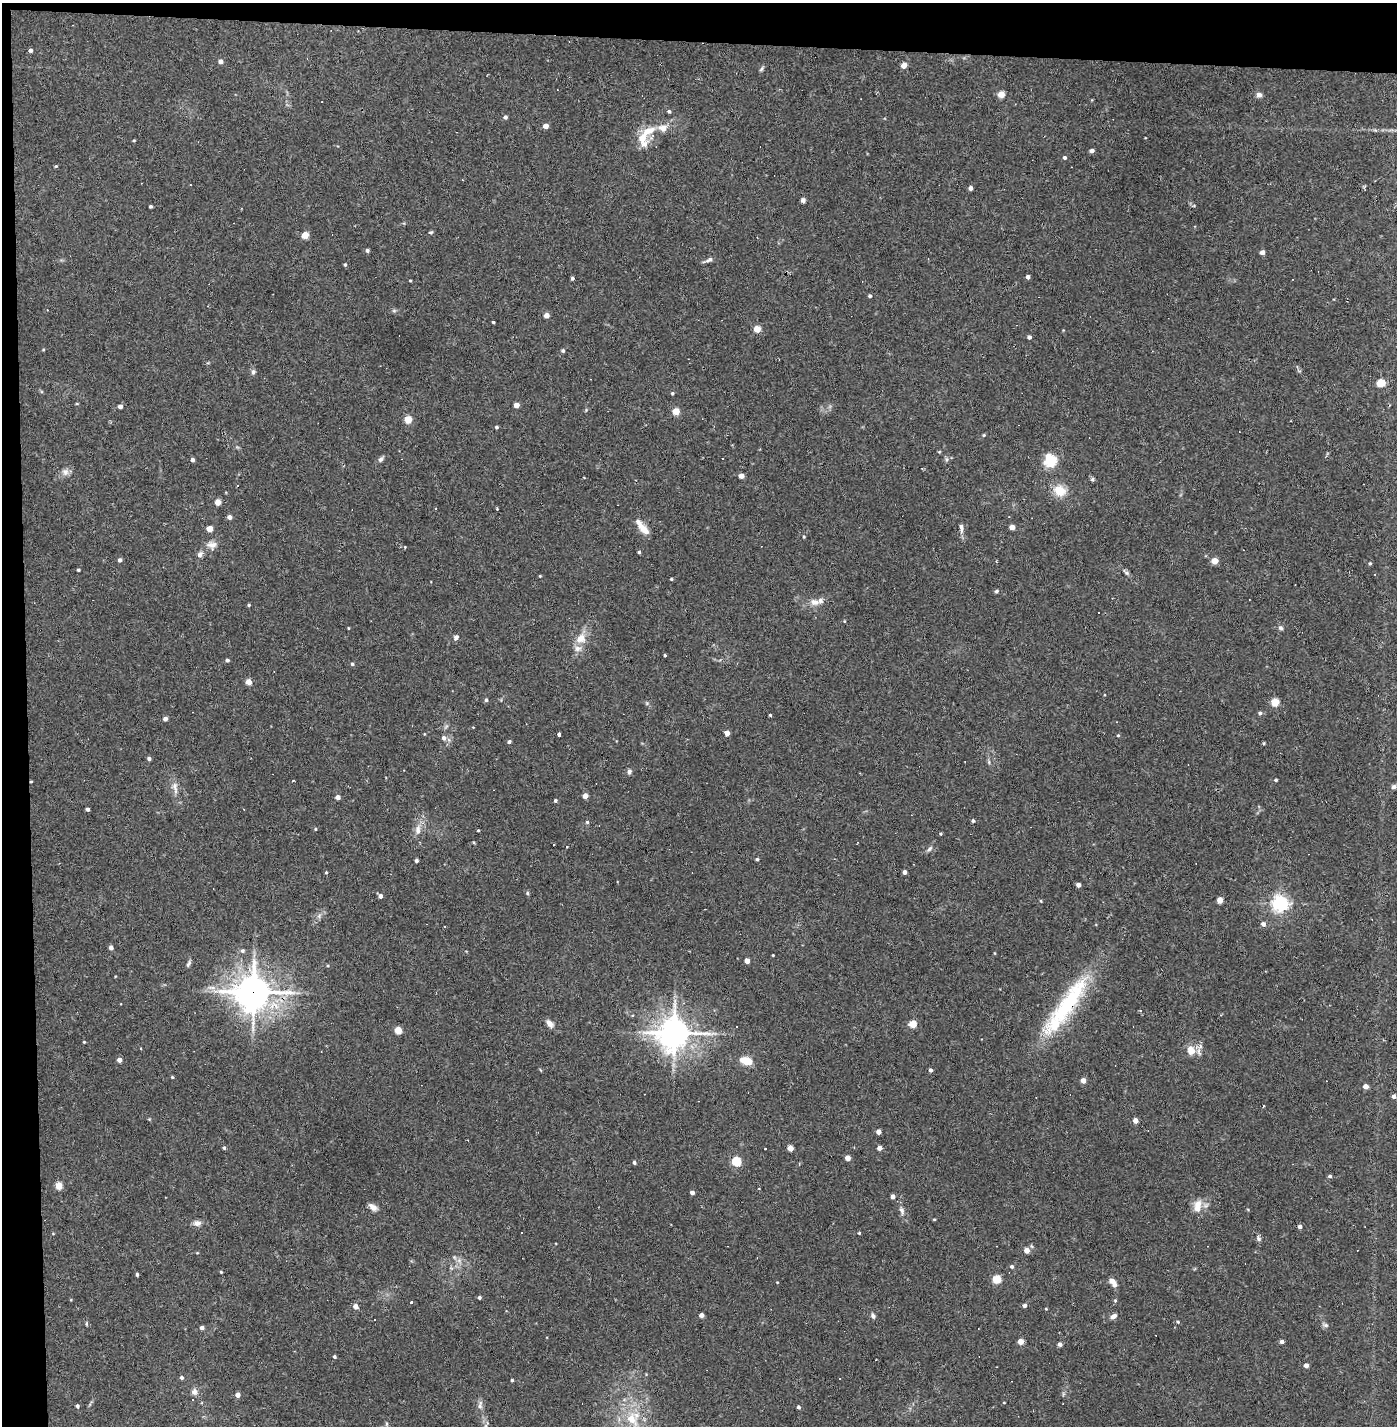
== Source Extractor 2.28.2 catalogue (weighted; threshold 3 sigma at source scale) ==
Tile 1 of 3 x 3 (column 1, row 1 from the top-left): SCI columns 57-1451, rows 2849-4272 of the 4297 x 4272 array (HDU 1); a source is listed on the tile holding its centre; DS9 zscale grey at full resolution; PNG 1399 x 1428 px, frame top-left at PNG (2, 3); no overlay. Shown black and unused: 5% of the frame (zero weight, under 2 of 3 exposures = <1% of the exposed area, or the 3 px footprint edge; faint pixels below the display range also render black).
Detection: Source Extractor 2.28.2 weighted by HDU 2 'WHT'; one run over the whole footprint, this tile lists its part. Background 0.0582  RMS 0.0052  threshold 0.0234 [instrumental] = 3 sigma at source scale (4.5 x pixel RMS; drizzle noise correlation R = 1.50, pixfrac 1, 0.05/0.05 arcsec/px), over >= 5 px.
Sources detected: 225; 9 cosmic-ray / hot-pixel residue — not listed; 8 inside a brighter listed object's ellipse — not listed separately; the other 208 listed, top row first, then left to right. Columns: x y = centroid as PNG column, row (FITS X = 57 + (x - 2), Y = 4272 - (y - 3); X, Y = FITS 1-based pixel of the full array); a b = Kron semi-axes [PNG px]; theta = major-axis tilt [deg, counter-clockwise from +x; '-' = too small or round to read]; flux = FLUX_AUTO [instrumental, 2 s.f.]
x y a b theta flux
30 50 4 4 - 1.5
220 61 5 4 - 2.4
904 65 4 4 - 5.5
761 69 9 4 54 0.94
1001 94 5 4 - 8.9
1259 95 7 6 - 1.8
669 111 5 4 - 0.9
505 117 5 5 - 1.3
546 126 4 4 - 3.9
1376 130 5 4 - 1
649 131 21 10 20 8.5
134 140 4 3 - 0.48
644 144 15 10 37 4.3
1092 151 4 4 - 2
1064 158 4 4 - 1
56 166 5 4 - 0.56
970 188 4 4 - 2.6
803 200 4 4 - 2.8
151 206 3 3 - 0.79
431 232 6 4 14 0.67
305 235 4 4 - 10
367 250 4 4 - 1.2
1262 252 4 4 - 3.2
708 260 14 4 23 1.7
345 265 4 4 - 0.68
1028 277 4 4 - 1.7
572 278 4 3 - 1.1
410 281 4 3 - 0.44
870 296 4 3 - 0.89
394 311 7 4 0 0.86
546 315 4 4 - 3.9
493 322 3 3 - 0.63
757 329 4 4 - 9.5
1029 337 4 4 - 1.6
43 350 5 3 - 0.45
563 351 4 4 - 0.98
253 372 6 5 - 1.2
1381 383 5 5 - 19
672 393 4 4 - 0.78
516 405 4 4 - 4.5
120 406 4 4 - 2.3
586 410 4 4 - 0.53
676 411 4 4 - 11
408 419 5 5 - 12
496 427 4 3 - 0.88
984 435 4 4 - 0.53
381 459 8 5 56 1.3
947 459 6 4 72 0.88
192 460 4 4 - 1.5
1050 460 15 14 - 11
65 472 10 9 - 2.6
741 476 4 4 - 3.7
584 477 4 2 - 0.33
1092 479 6 4 -15 0.94
1060 490 16 13 -23 8.5
218 502 4 4 - 6.5
497 509 3 3 - 0.4
229 517 4 4 - 2.7
1012 527 4 4 - 4.5
961 528 15 5 -86 2.1
210 529 4 4 - 7.1
644 530 17 9 -41 4.5
804 537 5 4 - 0.61
212 545 15 12 -8 4
405 547 3 3 - 0.38
639 552 3 3 - 0.76
200 554 9 6 56 2
120 560 5 4 - 1.4
1214 561 4 4 - 8.3
1370 563 4 4 - 0.73
78 570 3 3 - 0.74
1126 573 11 5 -41 1.3
540 576 3 3 - 0.49
671 579 3 3 - 0.57
996 591 6 4 28 0.82
815 602 13 9 -9 3.7
249 605 4 4 - 0.63
844 621 4 3 - 0.39
348 628 3 3 - 0.44
1281 628 7 6 - 1.2
456 637 6 5 - 1.7
581 638 16 13 40 6.8
665 655 3 3 - 0.84
227 660 4 4 - 1.3
352 664 4 4 - 0.73
248 682 4 4 - 7.1
1104 695 3 2 - 0.35
486 700 4 4 - 1.1
1275 702 5 5 - 17
1260 713 5 5 - 1
770 715 3 3 - 0.57
165 719 4 4 - 2.3
727 733 4 4 - 4.3
559 734 4 3 - 3.9
1118 735 4 4 - 0.51
444 738 6 5 - 1.7
509 742 4 4 - 1.2
1264 743 4 3 - 0.61
149 759 4 4 - 1.3
989 762 6 4 -72 0.8
629 772 7 6 - 1.3
1276 780 4 3 - 0.71
293 781 4 2 - 0.39
31 782 3 3 - 0.54
175 787 19 7 -81 3.8
1394 787 7 5 20 1.4
585 796 4 4 - 4.6
338 797 4 4 - 2.7
555 800 4 4 - 0.84
88 809 4 3 - 1.2
973 821 4 3 - 1.2
587 822 4 4 - 0.8
315 829 4 4 - 0.5
418 830 15 8 84 3.9
478 830 3 3 - 0.47
940 834 3 3 - 0.56
930 849 9 5 45 1.3
757 859 4 4 - 0.73
416 861 3 3 - 1.3
904 872 4 4 - 2.2
326 873 4 3 - 0.53
1078 885 4 4 - 2.7
527 893 5 4 - 0.92
380 896 4 4 - 1.8
1220 900 4 4 - 6.5
1041 901 4 3 - 0.55
1280 903 6 6 - 190
705 909 2 2 - 0.3
319 916 8 5 47 1.5
1263 924 5 4 - 2.5
111 948 4 4 - 2.3
243 951 5 5 - 1.2
994 953 4 3 - 0.38
773 955 3 2 - 0.4
747 961 4 4 - 3.6
188 964 10 5 70 1.2
254 992 13 12 - 820
1068 1003 87 19 54 52
549 1023 11 6 -47 2.8
912 1024 5 4 - 14
398 1030 4 4 - 14
674 1033 10 9 - 900
84 1042 3 3 - 0.49
1191 1050 13 10 -67 5.9
119 1060 4 4 - 2.8
746 1061 11 7 -15 9.2
930 1070 4 4 - 1.3
172 1077 3 3 - 0.55
1083 1080 4 4 - 4.6
1366 1086 4 4 - 3.6
1394 1096 4 4 - 2.3
1135 1121 4 4 - 4.3
879 1132 4 4 - 4
224 1148 4 4 - 0.86
790 1148 4 4 - 7.7
879 1148 4 4 - 3.1
765 1149 3 2 - 0.49
848 1158 4 4 - 5
736 1161 5 5 - 34
634 1162 4 4 - 1
1330 1176 4 3 - 1.1
59 1186 4 4 - 12
692 1192 4 4 - 2.3
893 1196 4 4 - 2.5
1198 1204 13 11 35 5.1
373 1207 11 6 -36 2.8
902 1210 12 6 -72 2.3
934 1219 4 3 - 0.43
197 1223 10 7 -4 2.4
1300 1226 4 4 - 2.2
859 1233 3 3 - 0.55
1258 1238 8 5 -60 1.4
1027 1250 4 4 - 5.3
454 1257 6 5 - 0.94
1012 1266 5 4 - 1
221 1272 3 3 - 0.53
137 1274 3 3 - 1.2
997 1279 5 5 - 21
777 1282 4 2 - 0.32
1113 1282 12 6 -50 3.2
479 1297 4 3 - 1.1
1115 1300 5 3 - 0.49
412 1303 3 3 - 6.5
1025 1305 4 4 - 1.5
355 1306 5 4 - 3.4
1046 1309 4 3 - 0.4
701 1315 4 4 - 3.1
873 1316 8 5 -63 1.3
1114 1316 8 5 31 2.2
1178 1322 4 4 - 0.83
86 1324 6 3 -90 0.62
1325 1325 9 5 -20 1.3
202 1327 4 4 - 2.2
1282 1341 4 4 - 2.2
1020 1342 4 4 - 5.7
1060 1344 4 4 - 2.1
335 1357 4 4 - 0.83
1306 1365 4 4 - 3.2
181 1377 4 4 - 1.3
512 1380 3 3 - 0.6
194 1392 9 8 - 2.4
238 1395 4 4 - 3.6
1004 1403 3 2 - 0.35
480 1405 13 6 80 2.2
77 1406 4 3 - 1.1
799 1407 4 3 - 1.3
632 1419 24 15 -53 15
387 1424 6 4 -90 0.83
Overlapping masked pixels (flux is a lower limit): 3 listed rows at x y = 31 782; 254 992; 1068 1003